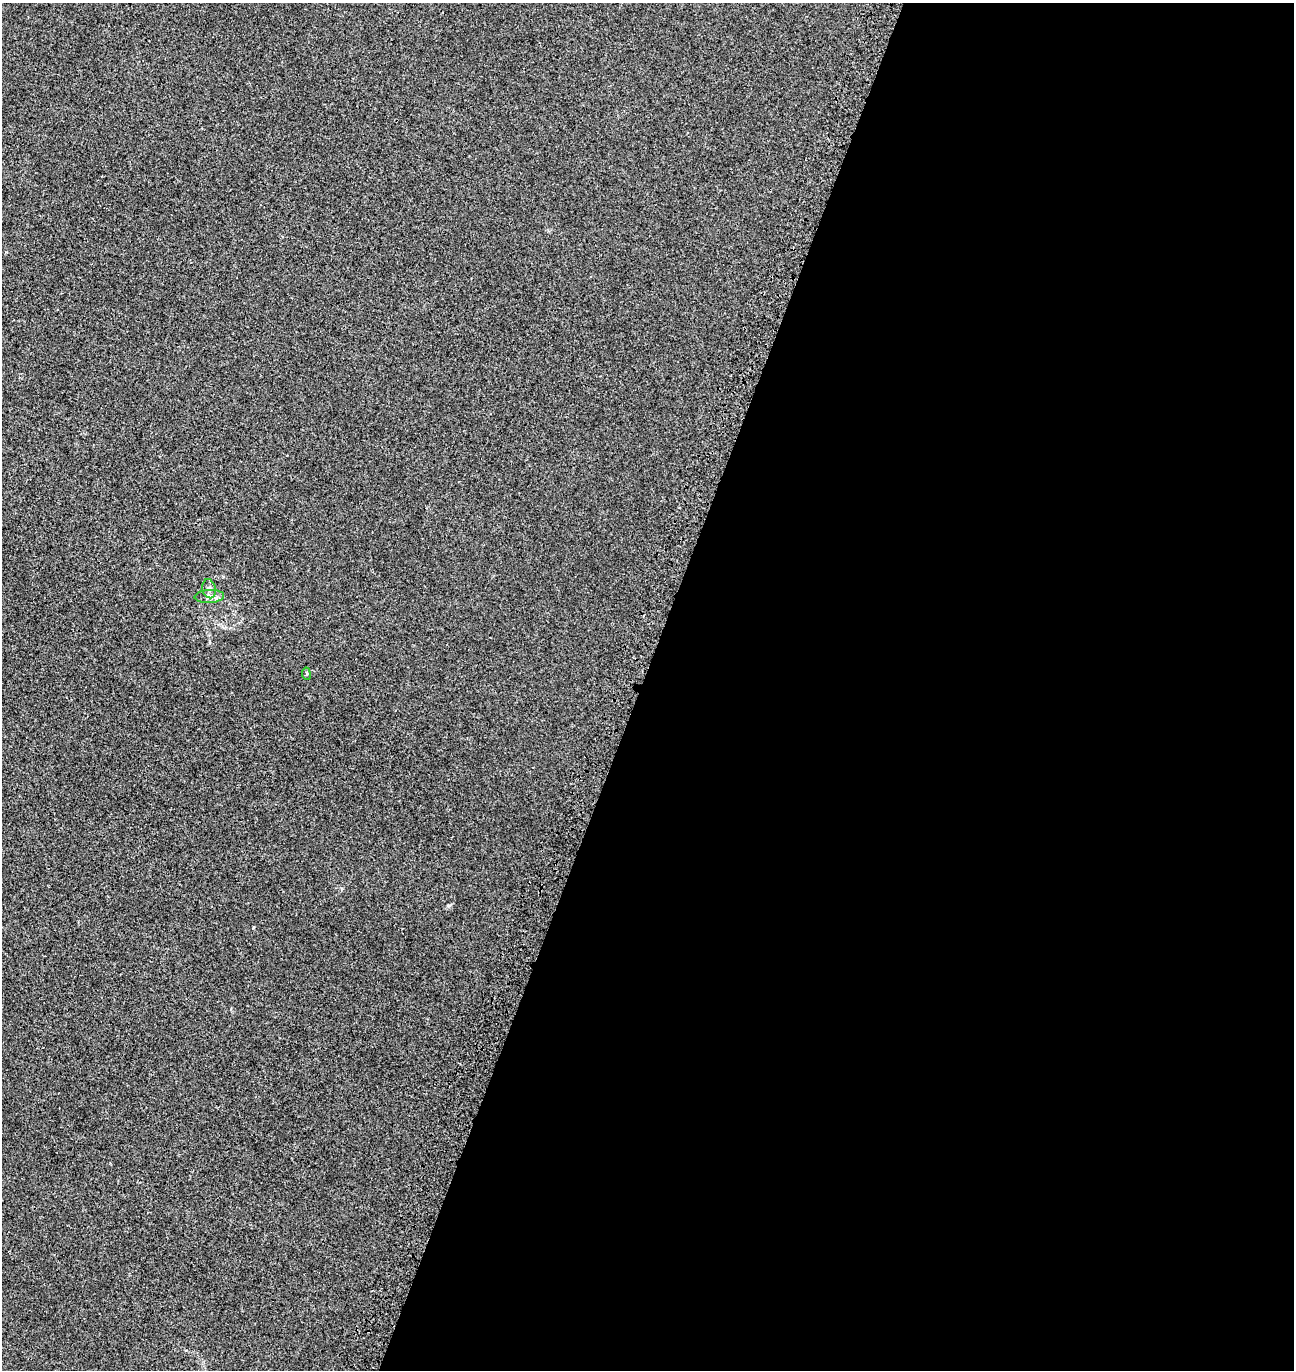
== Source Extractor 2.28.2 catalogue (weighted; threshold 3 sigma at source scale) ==
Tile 12 of 4 x 4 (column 4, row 3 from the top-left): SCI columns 4204-5495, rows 1514-2881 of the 5884 x 5755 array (HDU 1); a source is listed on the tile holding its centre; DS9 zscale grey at full resolution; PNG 1296 x 1372 px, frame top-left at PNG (2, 3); each listed source drawn as its Kron ellipse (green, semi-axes under 4 px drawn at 4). Shown black and unused: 51% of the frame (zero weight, under 3 of 4 exposures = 9% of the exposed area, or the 3 px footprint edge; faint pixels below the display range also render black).
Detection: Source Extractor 2.28.2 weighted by HDU 2 'WHT'; one run over the whole footprint, this tile lists its part. Background 8.24e-04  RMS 0.0037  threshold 0.0166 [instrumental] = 3 sigma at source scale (4.5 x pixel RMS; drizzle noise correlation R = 1.50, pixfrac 1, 0.0396/0.0396 arcsec/px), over >= 5 px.
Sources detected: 3; all 3 listed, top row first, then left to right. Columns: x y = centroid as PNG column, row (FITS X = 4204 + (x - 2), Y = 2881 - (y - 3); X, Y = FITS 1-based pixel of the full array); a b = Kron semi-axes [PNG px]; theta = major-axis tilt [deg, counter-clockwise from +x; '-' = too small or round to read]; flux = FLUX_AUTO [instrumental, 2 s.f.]
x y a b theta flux
209 589 9 6 -77 1.2
209 596 15 6 3 1.9
306 674 6 3 -83 0.43